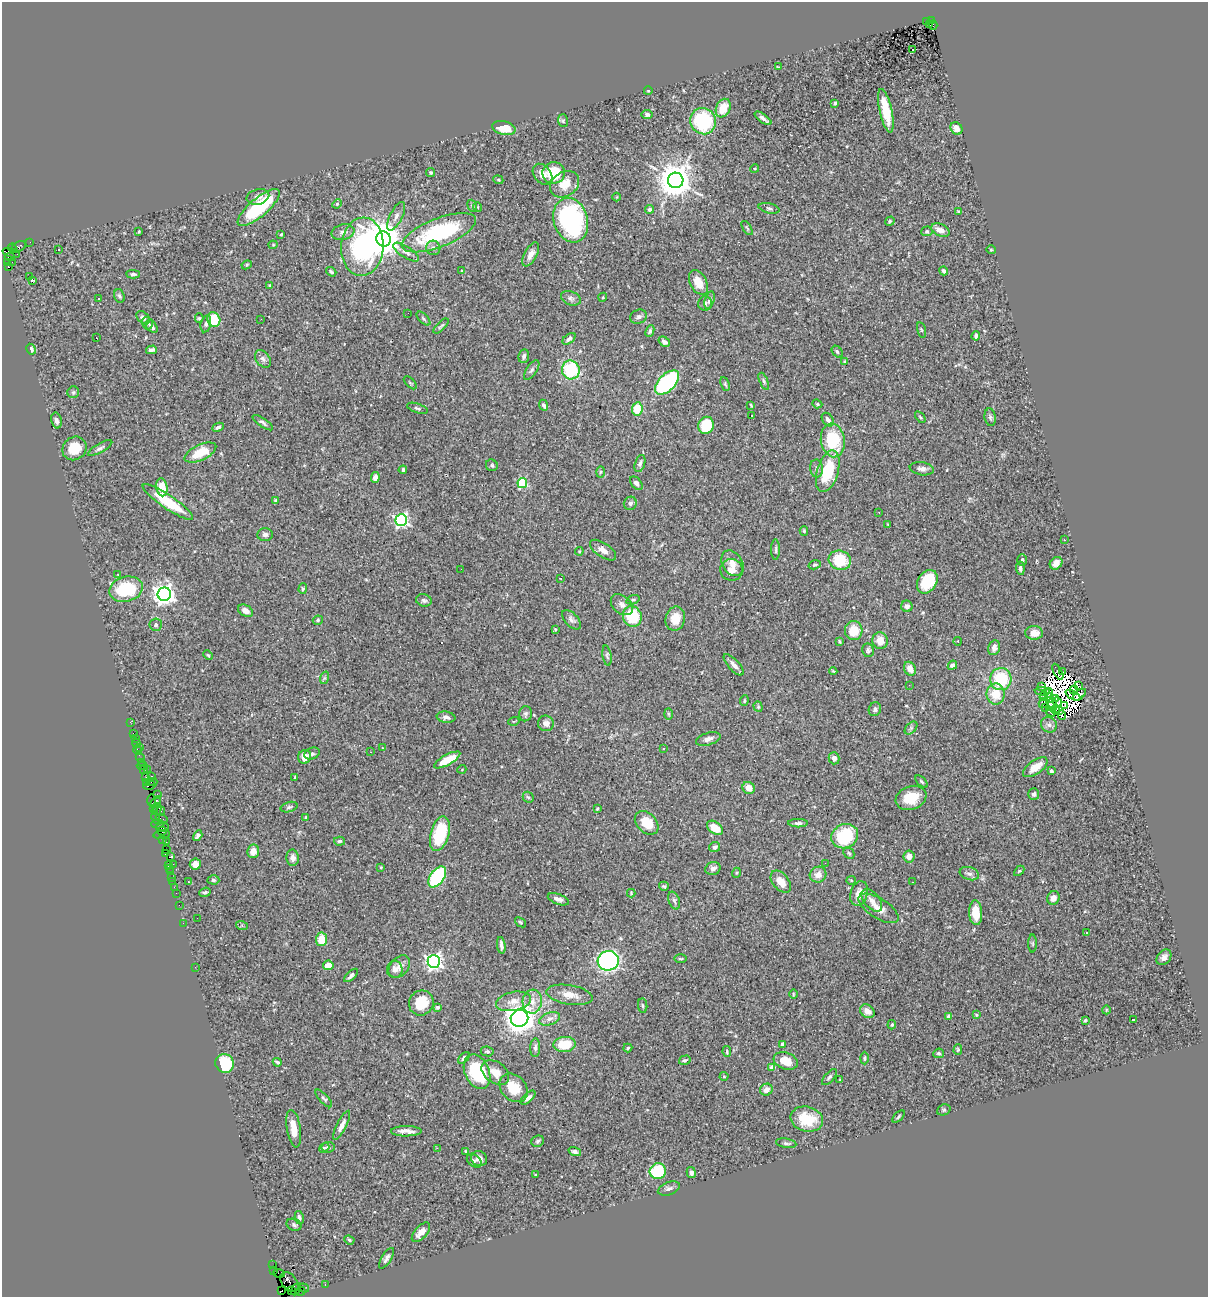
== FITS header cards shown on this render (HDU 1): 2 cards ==
NAXIS1  =                 1206
NAXIS2  =                 1295

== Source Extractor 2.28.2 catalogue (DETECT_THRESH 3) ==
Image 1206 x 1295 px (HDU 1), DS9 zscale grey, 1 PNG px = 1 image px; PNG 1210 x 1299 px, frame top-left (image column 1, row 1295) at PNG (2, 2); each listed source drawn as its Kron ellipse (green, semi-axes under 4 px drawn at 4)
Background 1.27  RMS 0.034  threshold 0.103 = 3 sigma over >= 5 px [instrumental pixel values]
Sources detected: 414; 9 with non-positive FLUX_AUTO (blend fragments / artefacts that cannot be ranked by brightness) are neither listed nor drawn; the other 405 listed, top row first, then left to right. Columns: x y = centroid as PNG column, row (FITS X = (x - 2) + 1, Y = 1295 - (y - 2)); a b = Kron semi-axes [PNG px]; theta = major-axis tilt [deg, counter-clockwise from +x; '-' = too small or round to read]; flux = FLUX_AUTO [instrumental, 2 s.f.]
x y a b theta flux
926 21 2 2 - 64
932 21 3 3 - 350
929 25 4 3 - 48
933 25 4 2 - 82
912 50 3 3 - 15
778 67 4 3 - 1.9
648 91 4 3 - 1.6
835 103 4 3 - 6.5
723 108 9 7 65 40
886 111 22 6 -78 55
647 114 5 4 - 6.3
763 118 10 4 -36 9.9
563 121 6 5 - 3.5
703 121 13 12 - 180
504 128 12 7 -12 43
956 128 7 5 -51 14
755 169 4 4 - 2.7
431 172 4 4 - 3.7
554 173 11 10 - 78
542 174 12 8 -50 18
498 180 5 4 - 2.7
676 180 8 7 - 5500
565 184 15 12 33 36
258 197 11 7 15 10
616 197 4 3 - 1.7
337 204 5 4 - 2.5
472 206 6 4 -68 3.6
477 207 5 4 - 2.6
259 208 26 9 40 160
769 208 11 5 -13 5
649 209 4 4 - 4.8
959 211 4 2 - 2.6
396 216 16 6 63 12
571 220 23 17 -72 350
890 221 5 4 - 3.4
747 228 8 3 -57 2.8
940 230 10 6 -24 18
927 231 5 5 - 3.6
139 232 3 3 - 2.7
343 232 11 7 14 11
439 233 39 14 22 260
281 234 3 3 - 2
383 239 7 7 - 6300
30 242 2 2 - 19
273 245 4 4 - 2.2
19 247 8 5 29 240
362 247 29 21 86 350
12 248 4 3 - 170
433 248 7 7 - 7.5
59 249 3 2 - 2.4
991 250 4 4 - 2.6
406 252 15 6 -32 12
11 253 9 4 -16 1700
531 254 13 6 62 15
10 257 5 4 - 140
8 262 4 2 - 37
12 262 2 2 - 18
247 265 5 4 - 3.5
8 267 3 3 - 140
462 271 4 2 - 1.5
944 271 4 4 - 5.7
331 272 5 3 - 3.2
133 274 7 4 -3 5.2
29 276 2 2 - 410
33 280 3 3 - 11
698 282 13 8 -62 30
270 286 3 3 - 3.4
119 296 7 5 -69 5.2
603 297 5 3 - 2.3
571 298 10 6 -22 7.7
98 299 3 2 - 3.4
710 300 9 4 74 8.1
705 303 7 7 - 5.8
408 313 2 2 - 3.8
638 317 8 7 - 7.1
143 318 8 5 -44 8.4
199 318 5 4 - 2.9
423 318 9 4 -45 3.7
214 319 7 6 - 67
261 319 2 2 - 2.7
147 323 6 5 - 6.5
206 324 9 5 78 6.7
152 326 7 4 -52 7.7
441 326 9 3 44 3.9
921 330 8 3 -76 2.6
650 331 6 4 66 4.8
976 336 4 4 - 5.4
96 338 3 2 - 1.5
569 339 7 4 39 8.7
664 342 6 4 -39 8.5
31 349 5 4 - 7.6
151 350 5 4 - 7.4
837 352 7 4 -50 4.2
524 356 7 5 80 6.7
263 359 10 6 -52 8.5
845 362 4 3 - 4.9
532 370 11 5 56 6.6
571 370 9 9 - 140
764 381 9 4 -67 4.5
667 382 15 8 45 260
410 383 8 3 -45 2.5
725 384 7 3 -66 3
73 392 6 5 - 5
817 404 5 4 - 3
544 405 6 4 -66 7.1
751 405 3 2 - 2
417 408 11 4 -18 4.8
637 409 7 5 81 51
751 415 2 2 - 2.8
920 417 7 3 -53 2.9
990 417 9 5 -81 5.7
828 420 7 5 -54 9
56 421 8 5 -77 9
263 423 12 4 -35 5.6
706 425 9 7 68 89
218 427 6 4 28 6.6
833 440 17 12 -81 110
74 448 12 11 - 46
100 448 13 4 30 7.1
200 453 17 7 25 54
640 463 9 5 72 7.1
492 465 6 5 - 4.2
816 468 9 6 -81 7.7
922 469 12 6 -8 11
403 470 4 3 - 4.5
828 471 21 10 73 100
600 472 5 3 - 2.7
375 477 5 4 - 13
522 483 5 5 - 170
636 483 8 5 -49 8.2
162 487 9 5 -81 40
276 501 4 3 - 5.5
168 502 30 7 -34 100
630 503 7 6 - 6.2
879 512 3 2 - 1.5
401 520 6 6 - 470
888 524 3 2 - 1.6
804 531 5 4 - 2.8
265 535 7 6 - 7.9
1064 540 3 2 - 7.3
603 550 15 7 -35 16
776 550 10 3 -90 4.2
579 551 4 4 - 2.1
840 560 11 9 -18 82
1022 560 5 4 - 3.8
732 563 14 10 -57 20
1056 563 7 5 44 13
815 565 6 4 17 3.6
1020 568 7 4 -84 6
461 569 2 2 - 5.5
731 570 11 11 - 23
118 575 3 2 - 1.7
560 578 3 2 - 1.5
927 582 13 9 58 85
126 589 17 12 15 120
303 589 5 4 - 3
164 594 6 6 - 1600
424 600 8 6 -16 5.5
633 600 7 4 19 3.6
622 605 12 8 -40 13
907 606 5 5 - 8.6
245 611 8 5 -29 12
632 616 10 9 - 92
675 619 12 9 78 39
318 620 5 4 - 3.3
571 620 12 6 -46 8.3
156 625 6 6 - 5.5
555 629 3 3 - 2.9
854 630 9 8 - 43
1034 633 9 7 -4 24
839 641 4 3 - 2.3
880 641 8 7 - 27
958 641 4 3 - 1.5
994 648 7 6 - 12
868 650 7 6 - 5
208 655 5 3 - 2.3
607 656 10 4 -81 4.6
734 665 13 5 -47 14
952 665 5 4 - 8.1
910 669 7 5 -63 20
833 671 4 2 - 2
1063 671 3 2 - 3
1058 672 9 4 -62 12
324 678 6 4 71 4.1
1001 679 11 10 - 110
909 685 2 2 - 6
1079 686 3 2 - 3.6
1042 687 2 2 - 0.79
1074 690 4 2 - 1.4
1042 691 7 3 -3 6.6
1048 693 5 2 - 1.6
996 694 10 9 - 51
1073 695 8 2 -28 1.5
1079 695 7 4 39 4.8
1044 696 4 3 - 5.4
1049 698 4 2 - 2.7
1055 698 3 2 - 2.6
744 701 5 3 - 2.5
1057 702 4 2 - 1.5
1043 703 5 2 - 2.5
1052 704 6 4 73 2.4
1065 705 2 2 - 0.57
758 707 5 4 - 3.3
1046 707 3 2 - 2.2
875 709 7 6 - 6.9
1055 709 4 2 - 1.6
1059 710 4 2 - 3.1
1051 712 5 3 - 0.49
525 714 7 6 - 6
668 714 6 4 -88 3.2
1062 715 5 2 - 1.3
446 717 9 5 -9 8.7
514 721 5 3 - 2.3
130 722 2 2 - 14
546 723 8 7 - 11
1049 725 8 7 - 9.4
911 728 8 4 46 5.4
133 733 3 2 - 44
135 738 2 2 - 16
708 739 12 6 18 11
136 743 4 3 - 130
139 747 3 2 - 15
382 748 3 3 - 4.2
663 748 3 2 - 2.3
138 750 4 2 - 29
371 752 2 2 - 1.4
312 754 8 5 23 5.8
140 757 5 3 - 120
305 757 7 6 - 20
834 758 6 5 - 11
447 760 15 5 29 49
141 762 2 2 - 48
142 766 5 3 - 64
1035 767 14 7 35 29
143 769 2 2 - 79
147 769 3 2 - 14
462 769 4 3 - 1.7
1051 771 3 3 - 11
152 776 3 2 - 190
295 777 3 2 - 2.2
146 778 3 3 - 83
921 781 8 3 -45 3.4
153 782 5 2 - 46
146 783 3 2 - 86
149 785 6 3 18 130
749 788 6 5 - 22
157 794 2 2 - 23
1034 794 5 5 - 6.7
528 797 5 5 - 4.2
911 798 16 11 21 53
152 800 6 3 -89 170
155 802 7 3 54 170
289 807 8 5 15 5
153 808 4 2 - 63
157 809 6 3 74 130
597 809 4 3 - 2.2
160 811 5 3 - 180
156 817 6 3 -77 300
161 818 6 2 -18 88
306 818 3 3 - 2.7
647 823 13 9 -44 49
798 823 10 4 1 6.1
158 824 6 4 2 230
162 827 7 3 4 230
715 828 9 5 -36 40
162 831 4 4 - 150
440 834 18 9 75 120
162 835 8 4 7 260
198 836 6 4 58 6.5
845 836 14 11 25 130
163 839 3 2 - 50
339 841 5 4 - 4.3
166 842 3 2 - 58
715 847 5 5 - 5.5
166 849 2 2 - 42
253 851 7 6 - 16
849 853 6 4 -44 3.3
165 854 3 2 - 58
909 856 6 5 - 17
170 857 4 3 - 170
293 858 8 6 -86 10
825 863 2 2 - 2.6
173 864 2 2 - 35
195 864 5 5 - 17
168 865 3 3 - 79
381 867 3 2 - 2.2
169 868 3 3 - 75
713 869 8 6 19 9.8
1019 871 6 4 44 2.9
171 872 4 2 - 59
736 873 5 3 - 2.3
969 874 10 6 -17 9.2
818 875 8 7 - 18
172 877 4 2 - 100
437 877 12 7 56 240
213 880 6 4 -3 3.9
851 880 4 4 - 2.6
172 881 2 2 - 54
188 882 2 2 - 1.4
781 882 13 8 -51 27
912 882 2 2 - 1.5
664 886 5 4 - 3.3
174 887 2 2 - 36
205 892 6 4 19 5.1
176 893 2 2 - 45
631 893 4 3 - 1.9
859 894 13 8 73 24
1053 898 7 6 - 14
558 899 11 5 -19 11
872 900 13 7 -49 15
674 901 9 5 -71 6.2
179 905 2 2 - 28
879 908 23 10 -32 27
976 913 12 6 -87 45
197 918 2 2 - 1.7
521 922 6 4 -41 3.4
183 923 2 2 - 29
242 926 6 4 -18 2.8
1087 932 3 2 - 4.9
322 939 7 5 86 41
1033 944 9 4 -90 3.9
501 945 8 3 -82 7.7
1164 957 9 6 50 9.9
680 959 6 3 0 2.5
434 961 6 6 - 890
608 961 10 9 - 490
328 965 5 5 - 24
195 967 2 2 - 1.5
399 967 13 9 48 16
395 969 8 7 - 13
351 975 8 4 43 7.2
793 994 5 3 - 2.2
570 995 23 9 -9 27
513 1001 18 9 11 24
532 1002 12 9 84 21
421 1003 13 12 - 64
643 1006 7 4 -83 3.9
437 1007 4 3 - 3.9
1106 1010 4 2 - 1.6
867 1011 8 6 -38 17
976 1015 4 3 - 2.2
949 1016 4 3 - 7.1
519 1018 9 8 - 2300
550 1019 11 6 19 11
1085 1020 4 3 - 2.7
1134 1020 3 3 - 49
892 1025 5 3 - 2.5
565 1044 11 7 5 65
782 1044 4 3 - 11
535 1048 9 5 86 6.3
628 1048 4 3 - 3.5
958 1050 5 4 - 2.8
487 1051 6 5 - 4.5
727 1052 5 4 - 3.2
939 1053 5 5 - 4.1
464 1058 7 4 45 5
864 1058 6 3 89 3.1
685 1060 6 4 17 3.9
786 1061 12 8 -19 37
277 1062 4 3 - 3.9
225 1063 10 9 - 97
772 1068 4 4 - 23
477 1072 18 12 -65 140
495 1072 15 10 -36 27
724 1076 4 4 - 2.3
829 1077 10 4 49 5.3
840 1080 3 2 - 1.8
514 1088 16 12 -46 52
766 1090 6 5 - 14
324 1098 11 4 -47 5.3
528 1098 9 4 43 7.8
944 1110 7 5 22 3.9
898 1117 7 3 46 3.9
807 1119 16 12 -14 70
342 1125 16 5 63 16
294 1129 19 7 -81 34
406 1131 15 5 0 15
538 1141 6 5 - 4.9
786 1143 10 4 -9 5.6
328 1147 6 5 - 4.8
324 1148 5 4 - 3.2
437 1148 2 2 - 45
466 1151 4 3 - 2.8
575 1151 6 4 -17 6.4
479 1159 8 7 - 10
474 1161 8 5 -38 5
658 1171 8 8 - 99
691 1173 5 4 - 9.2
536 1175 3 3 - 3.7
669 1188 11 6 19 8.3
299 1218 7 4 -77 5.3
294 1225 8 5 -23 5.1
421 1232 12 6 47 20
349 1240 5 4 - 2.9
386 1258 12 5 58 8.1
273 1265 2 2 - 17
274 1270 4 2 - 55
279 1273 6 2 -19 38
289 1282 12 7 -50 1700
325 1285 3 2 - 30
304 1288 5 2 - 100
296 1289 7 3 63 230
282 1290 4 3 - 240
292 1291 4 3 - 70
300 1291 5 3 - 95
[9 non-positive-flux detections neither listed nor drawn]